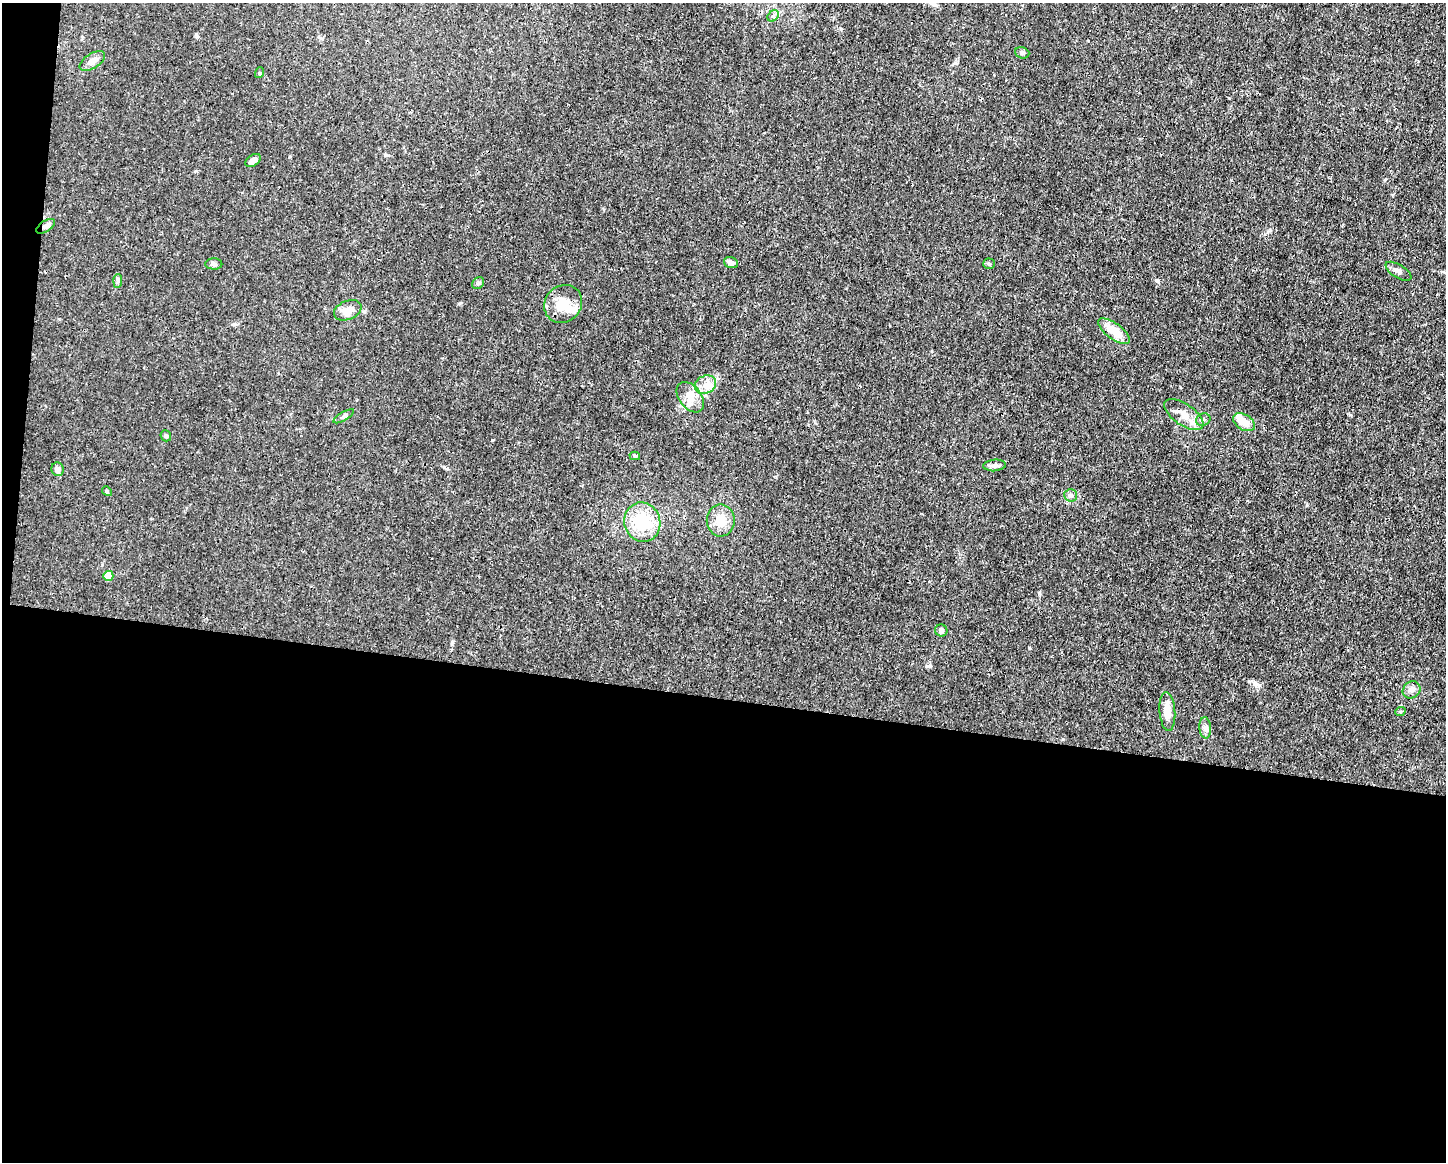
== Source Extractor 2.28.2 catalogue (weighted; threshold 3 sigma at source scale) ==
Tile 10 of 3 x 4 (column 1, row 4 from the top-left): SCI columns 112-1555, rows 1-1160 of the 4666 x 4638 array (HDU 1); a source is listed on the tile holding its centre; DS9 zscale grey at full resolution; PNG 1448 x 1164 px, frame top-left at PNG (2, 3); each listed source drawn as its Kron ellipse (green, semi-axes under 4 px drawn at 4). Shown black and unused: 41% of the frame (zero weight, under 3 of 4 exposures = <1% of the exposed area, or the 3 px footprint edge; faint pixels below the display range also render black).
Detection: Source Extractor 2.28.2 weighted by HDU 2 'WHT'; one run over the whole footprint, this tile lists its part. Background 0.0185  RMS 0.0025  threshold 0.0112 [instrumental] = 3 sigma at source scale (4.5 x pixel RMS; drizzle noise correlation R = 1.50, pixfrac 1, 0.05/0.05 arcsec/px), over >= 5 px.
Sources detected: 39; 2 inside a brighter object's white glare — neither listed nor drawn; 2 inside a brighter listed object's ellipse — not listed separately; the other 35 listed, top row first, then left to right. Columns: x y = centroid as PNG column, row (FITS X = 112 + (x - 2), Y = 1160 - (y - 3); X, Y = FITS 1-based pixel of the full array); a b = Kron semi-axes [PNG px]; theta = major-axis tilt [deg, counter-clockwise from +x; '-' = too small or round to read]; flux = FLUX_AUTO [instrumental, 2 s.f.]
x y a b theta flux
773 16 6 5 - 0.52
1022 53 7 5 -18 0.55
92 61 14 7 33 1.6
259 73 5 3 - 0.25
253 160 8 5 31 1.2
46 226 11 5 32 1.1
731 263 7 5 -19 1.2
214 264 8 5 0 0.61
989 264 5 5 - 0.36
1398 271 14 6 -32 1.2
118 281 7 4 88 0.47
478 283 6 5 - 0.49
563 304 20 18 46 5.3
348 310 14 9 23 2.9
1114 331 19 8 -35 4.7
705 385 11 9 28 1.9
690 397 17 11 -53 3
1184 415 22 10 -35 3.1
344 416 11 3 31 0.47
1203 420 7 6 - 0.7
1244 422 12 7 -31 2.7
166 436 6 5 - 0.5
635 456 5 4 - 0.41
995 465 11 6 5 1.1
58 469 7 6 - 1.1
107 491 5 4 - 0.32
1070 495 6 6 - 0.84
721 520 16 14 -89 4.2
642 522 20 18 -72 11
108 576 5 5 - 6.2
941 630 6 6 - 0.61
1412 690 9 8 - 1.1
1167 712 19 8 -86 2.6
1400 712 5 3 - 0.26
1205 728 10 6 -86 0.87
Overlapping masked pixels (flux is a lower limit): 1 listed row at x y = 46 226
Unlisted compact peaks at least as high as the median listed source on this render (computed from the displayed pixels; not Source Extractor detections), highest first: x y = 1029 648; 929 666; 1157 280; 1270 230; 955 63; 1256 684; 452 642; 460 303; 1039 593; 385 155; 841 29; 196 171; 444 467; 290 156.